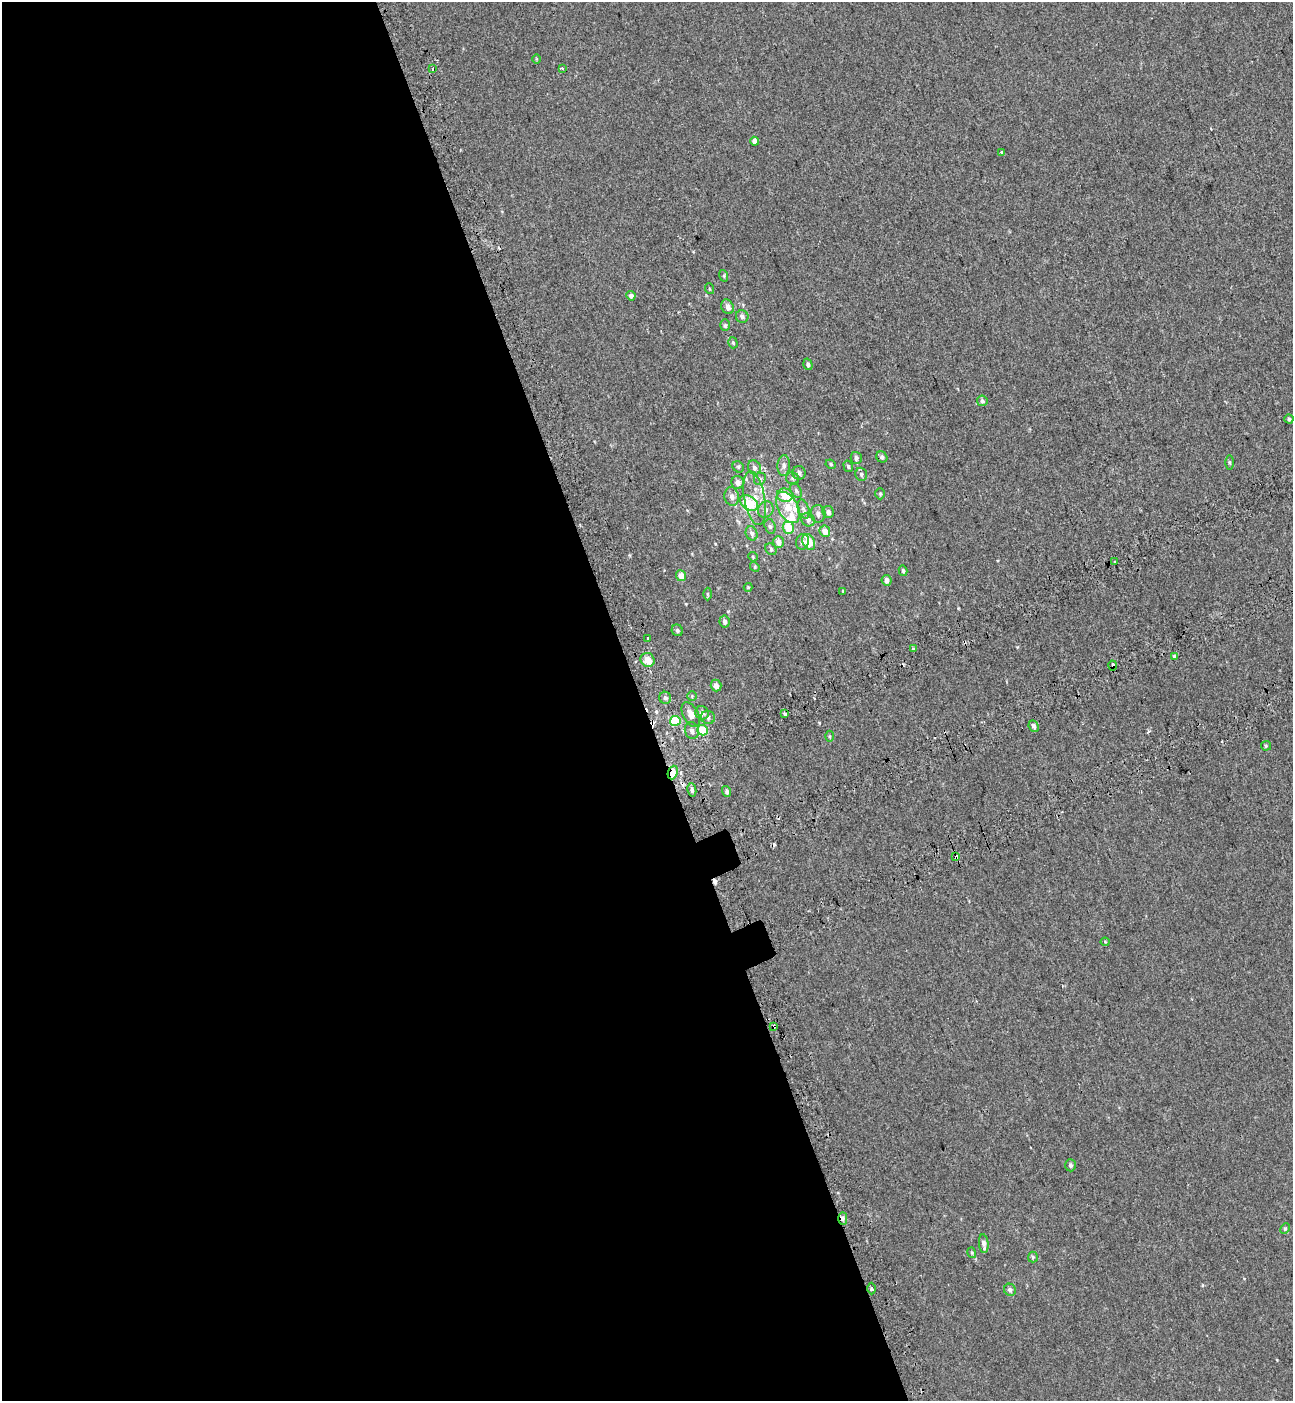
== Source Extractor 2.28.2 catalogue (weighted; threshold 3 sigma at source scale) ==
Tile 9 of 4 x 4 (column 1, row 3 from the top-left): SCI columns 233-1523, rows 1499-2897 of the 5576 x 5797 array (HDU 1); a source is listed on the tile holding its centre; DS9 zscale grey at full resolution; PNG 1295 x 1403 px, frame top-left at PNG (2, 2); each listed source drawn as its Kron ellipse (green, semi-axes under 4 px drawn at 4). Shown black and unused: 50% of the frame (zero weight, under 2 of 3 exposures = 6% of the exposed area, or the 3 px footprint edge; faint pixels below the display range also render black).
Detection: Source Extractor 2.28.2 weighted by HDU 2 'WHT'; one run over the whole footprint, this tile lists its part. Background 5.37e-04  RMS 0.0065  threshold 0.0291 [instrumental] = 3 sigma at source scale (4.5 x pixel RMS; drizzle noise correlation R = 1.50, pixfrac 1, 0.0396/0.0396 arcsec/px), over >= 5 px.
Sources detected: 105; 1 inside a brighter object's white glare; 8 cosmic-ray / hot-pixel residue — neither listed nor drawn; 5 inside a brighter listed object's ellipse — not listed separately; the other 91 listed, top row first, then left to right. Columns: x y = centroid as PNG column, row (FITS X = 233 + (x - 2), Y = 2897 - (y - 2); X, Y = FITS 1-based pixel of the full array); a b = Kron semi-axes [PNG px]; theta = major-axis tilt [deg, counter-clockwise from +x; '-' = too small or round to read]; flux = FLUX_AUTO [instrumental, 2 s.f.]
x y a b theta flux
536 59 5 3 - 0.58
562 68 4 3 - 1
432 69 3 3 - 2.4
755 141 4 4 - 3.8
1001 153 3 3 - 1.4
724 276 6 3 -73 0.62
710 289 5 3 - 0.54
631 296 5 4 - 2.6
727 307 7 6 - 3.1
742 316 6 6 - 1.6
725 325 6 5 - 1.1
733 343 6 4 -72 0.93
808 364 6 4 -73 1.6
982 401 5 5 - 1.5
1289 419 4 4 - 0.87
882 457 6 5 - 1.5
856 458 6 5 - 1.7
1230 462 7 3 -89 0.8
831 464 5 4 - 0.77
784 466 10 6 88 2.3
848 466 6 4 -74 1.1
738 467 6 5 - 1
754 467 7 6 - 2.2
799 473 7 6 - 1.9
861 474 6 6 - 1.4
793 478 6 6 - 1.2
760 479 6 5 - 1.3
738 482 6 6 - 3
796 490 8 5 -62 1.4
880 494 6 5 - 0.78
785 495 8 6 -10 9.6
732 497 9 7 -78 3
755 498 27 10 -80 11
749 503 10 6 -33 13
788 507 17 10 -61 8.3
766 509 8 7 - 2.5
803 509 10 5 -73 2.4
828 512 6 5 - 2.2
818 514 8 7 - 2.2
808 520 7 6 - 2.3
770 526 7 5 -72 1.5
788 528 6 5 - 11
825 531 6 5 - 5.5
752 533 7 5 -68 2
778 542 6 5 - 4.2
802 542 8 6 74 1.8
809 542 8 6 -63 11
771 549 6 5 - 1.1
753 557 5 4 - 0.69
1115 561 3 2 - 0.76
755 567 5 4 - 0.79
903 571 5 4 - 1.2
681 576 5 5 - 5.8
886 580 5 5 - 3
748 587 4 4 - 0.5
843 591 3 3 - 0.63
707 594 6 4 -89 0.82
725 622 6 5 - 1.9
677 630 6 5 - 1.2
648 638 3 3 - 4.3
913 649 3 3 - 3.7
1175 656 4 3 - 3.6
648 660 7 6 - 5.4
1113 666 5 3 - 3.7
716 686 6 5 - 2.9
692 696 5 4 - 0.73
665 698 6 6 - 1.6
702 713 7 6 - 3.2
785 714 3 3 - 4.3
691 715 13 7 -61 6
708 717 7 6 - 2
675 721 5 5 - 20
1034 726 6 4 -65 1.8
703 730 5 5 - 14
692 731 8 7 - 3
829 736 5 3 - 0.65
1266 746 5 4 - 0.72
673 772 7 4 68 7.7
692 790 7 4 -79 1.3
727 791 5 4 - 1.4
956 857 3 3 - 6.4
1105 942 4 4 - 0.56
774 1026 3 2 - 0.65
1071 1165 6 5 - 1.5
843 1218 6 4 -90 2.1
1285 1229 6 4 63 0.78
984 1244 9 4 -83 2.6
972 1253 5 3 - 0.63
1033 1257 5 5 - 0.92
872 1288 6 3 89 0.85
1010 1290 6 5 - 1.7
Overlapping masked pixels (flux is a lower limit): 5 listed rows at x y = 1113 666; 673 772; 956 857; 774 1026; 843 1218